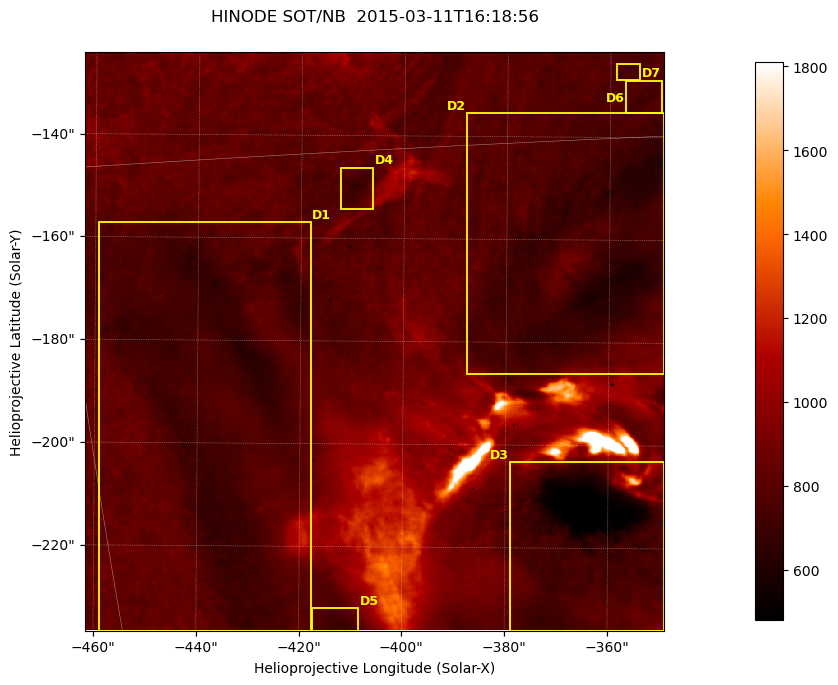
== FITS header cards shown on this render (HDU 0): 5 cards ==
TELESCOP= 'HINODE'
INSTRUME= 'SOT/NB'
DATE_OBS= '2015-03-11T16:18:56.104'
CTYPE1  = 'Solar-X'
CTYPE2  = 'Solar-Y'

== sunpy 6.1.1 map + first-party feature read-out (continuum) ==
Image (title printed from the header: HINODE SOT/NB  2015-03-11T16:18:56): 704 x 704 px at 0.16 arcsec/px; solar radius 966 arcsec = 6035 px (partial field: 0.4% of the solar disc is inside the frame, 100% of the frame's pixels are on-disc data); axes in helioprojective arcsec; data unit not stated in the header (colour bar unlabelled)
Orientation: roll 0.412 deg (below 1 deg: not rotated)
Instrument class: CONTINUUM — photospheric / low-chromospheric filtergram (TF H I 6563 base): granulation and sunspots, dark-feature search
Dark features (sunspots / pores): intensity divided by the frame's on-disc median (partial field: no limb-darkening profile); reference = the frame's on-disc median (the 8%-of-disc-diameter window exceeds this field); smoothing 3 px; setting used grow <= 0.92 with closing radius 1 px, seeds <= 0.88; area >= 123 px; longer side >= 8 px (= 1.3 arcsec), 4 px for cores <= 0.7; partial field; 7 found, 7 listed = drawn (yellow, D1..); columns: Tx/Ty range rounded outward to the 1 arcsec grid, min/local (2 s.f., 1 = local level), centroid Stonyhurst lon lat
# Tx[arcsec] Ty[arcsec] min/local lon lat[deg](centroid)
D1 -460..-417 -237..-156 0.77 -28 -18
D2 -388..-349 -187..-135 0.71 -23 -16
D3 -380..-348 -236..-203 0.53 -24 -20
D4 -413..-406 -155..-146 0.83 -26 -15
D5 -418..-408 -237..-232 0.83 -27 -20
D6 -357..-350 -136..-129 0.86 -22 -15
D7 -359..-354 -129..-125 0.88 -22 -14